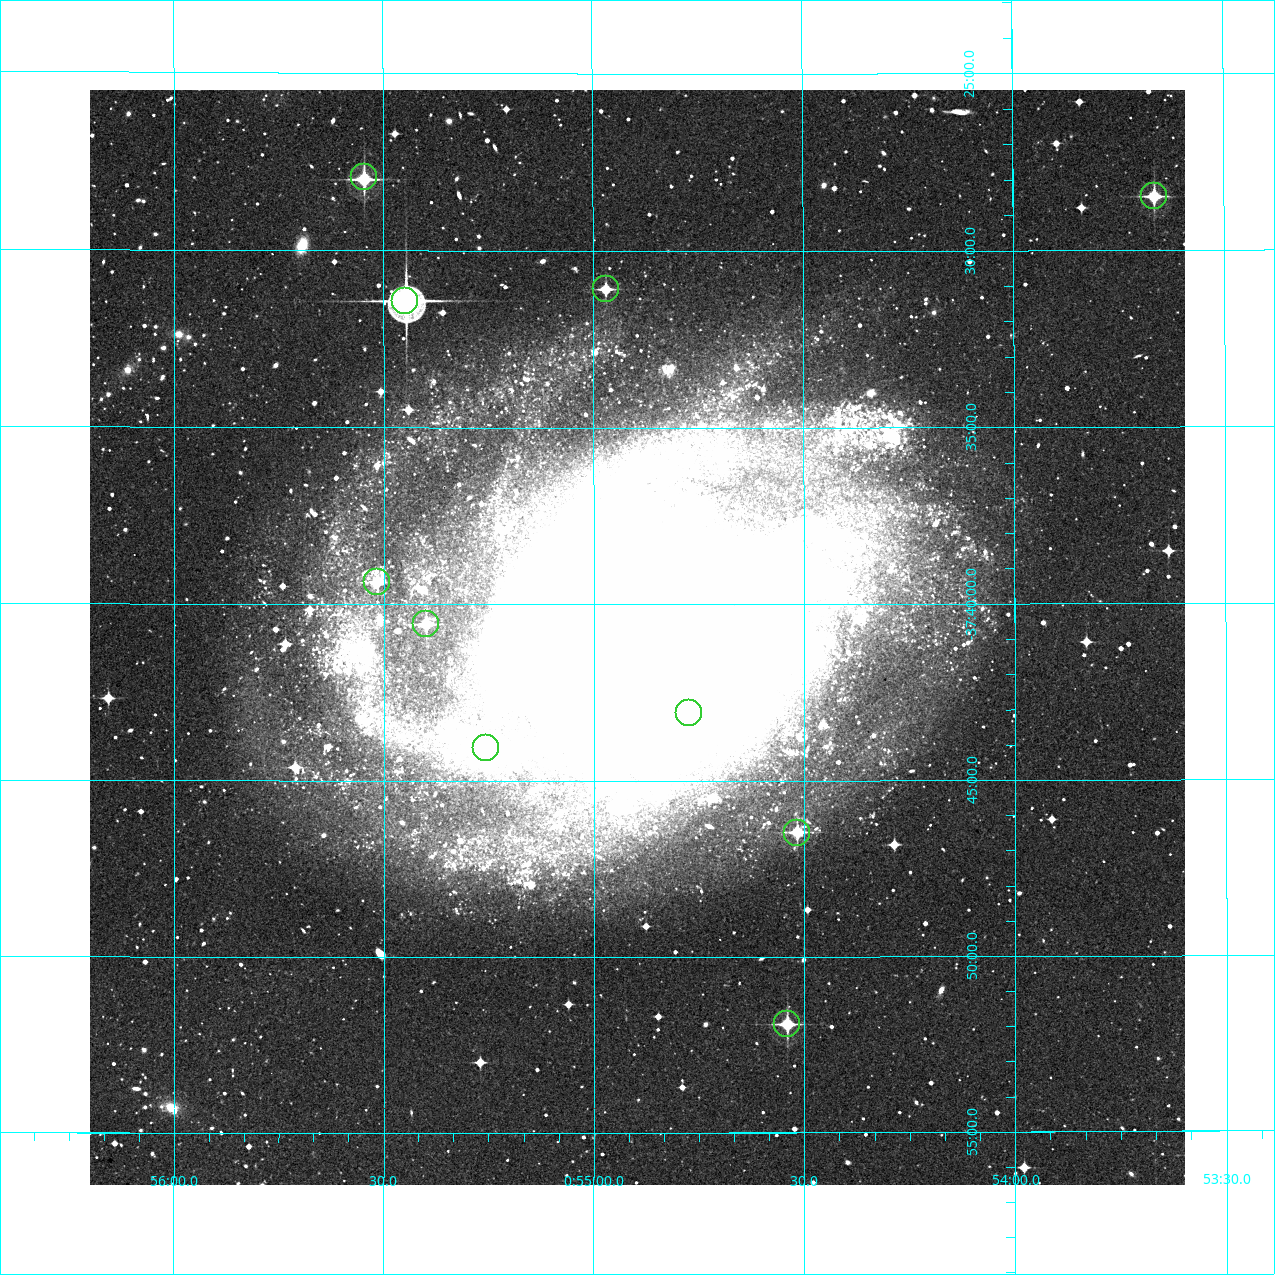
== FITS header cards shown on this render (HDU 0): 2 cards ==
NAXIS1  =                 1095 /Length X axis
NAXIS2  =                 1095 /Length Y axis

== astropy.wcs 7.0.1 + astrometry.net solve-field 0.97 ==
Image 1095 x 1095 px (HDU 0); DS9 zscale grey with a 90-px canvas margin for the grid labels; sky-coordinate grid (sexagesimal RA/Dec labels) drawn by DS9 from the SOLVED WCS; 10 Tycho-2 reference stars matched to detected sources circled (green)
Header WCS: RA---TAN/DEC--TAN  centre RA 00:54:54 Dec -37:41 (13.72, -37.68 deg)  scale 1.7 arcsec/px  FOV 31.0' x 31.0'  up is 0 deg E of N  parity normal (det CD < 0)
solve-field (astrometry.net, Tycho-2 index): VERIFIED the header's WCS against the Tycho-2 star catalogue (verified at 2 index scales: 8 matches each, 0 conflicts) and refined it, rather than solving blind
Solved WCS: RA---TAN-SIP/DEC--TAN-SIP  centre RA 00:54:54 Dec -37:41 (13.72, -37.68 deg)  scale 1.69 arcsec/px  FOV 30.9' x 31.0'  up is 0 deg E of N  parity normal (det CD < 0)
The solver's refit moves the header's centre by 1.6 arcsec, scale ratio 0.9974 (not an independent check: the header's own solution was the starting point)
Tycho-2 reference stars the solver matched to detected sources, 10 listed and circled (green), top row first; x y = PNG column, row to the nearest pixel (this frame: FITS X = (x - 90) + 1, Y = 1095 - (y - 90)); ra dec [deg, ICRS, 3 dp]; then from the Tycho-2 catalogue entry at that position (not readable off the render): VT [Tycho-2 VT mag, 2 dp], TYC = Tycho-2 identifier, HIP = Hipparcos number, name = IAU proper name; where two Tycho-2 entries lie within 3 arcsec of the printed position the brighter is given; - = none
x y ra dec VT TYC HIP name
364 177 13.886 -37.466 10.85 7001-50-1 - -
1154 196 13.416 -37.475 11.19 7000-263-1 - -
606 289 13.742 -37.518 11.92 7533-312-1 - -
405 301 13.862 -37.524 8.76 7533-326-1 4332 -
377 582 13.879 -37.656 12.09 7533-1147-1 - -
426 624 13.850 -37.676 11.61 7533-334-1 - -
689 713 13.694 -37.718 9.71 7533-1134-1 - -
486 748 13.814 -37.735 10.64 7533-1129-1 - -
797 833 13.629 -37.775 11.78 7533-292-1 - -
787 1024 13.635 -37.865 11.34 7533-213-1 - -